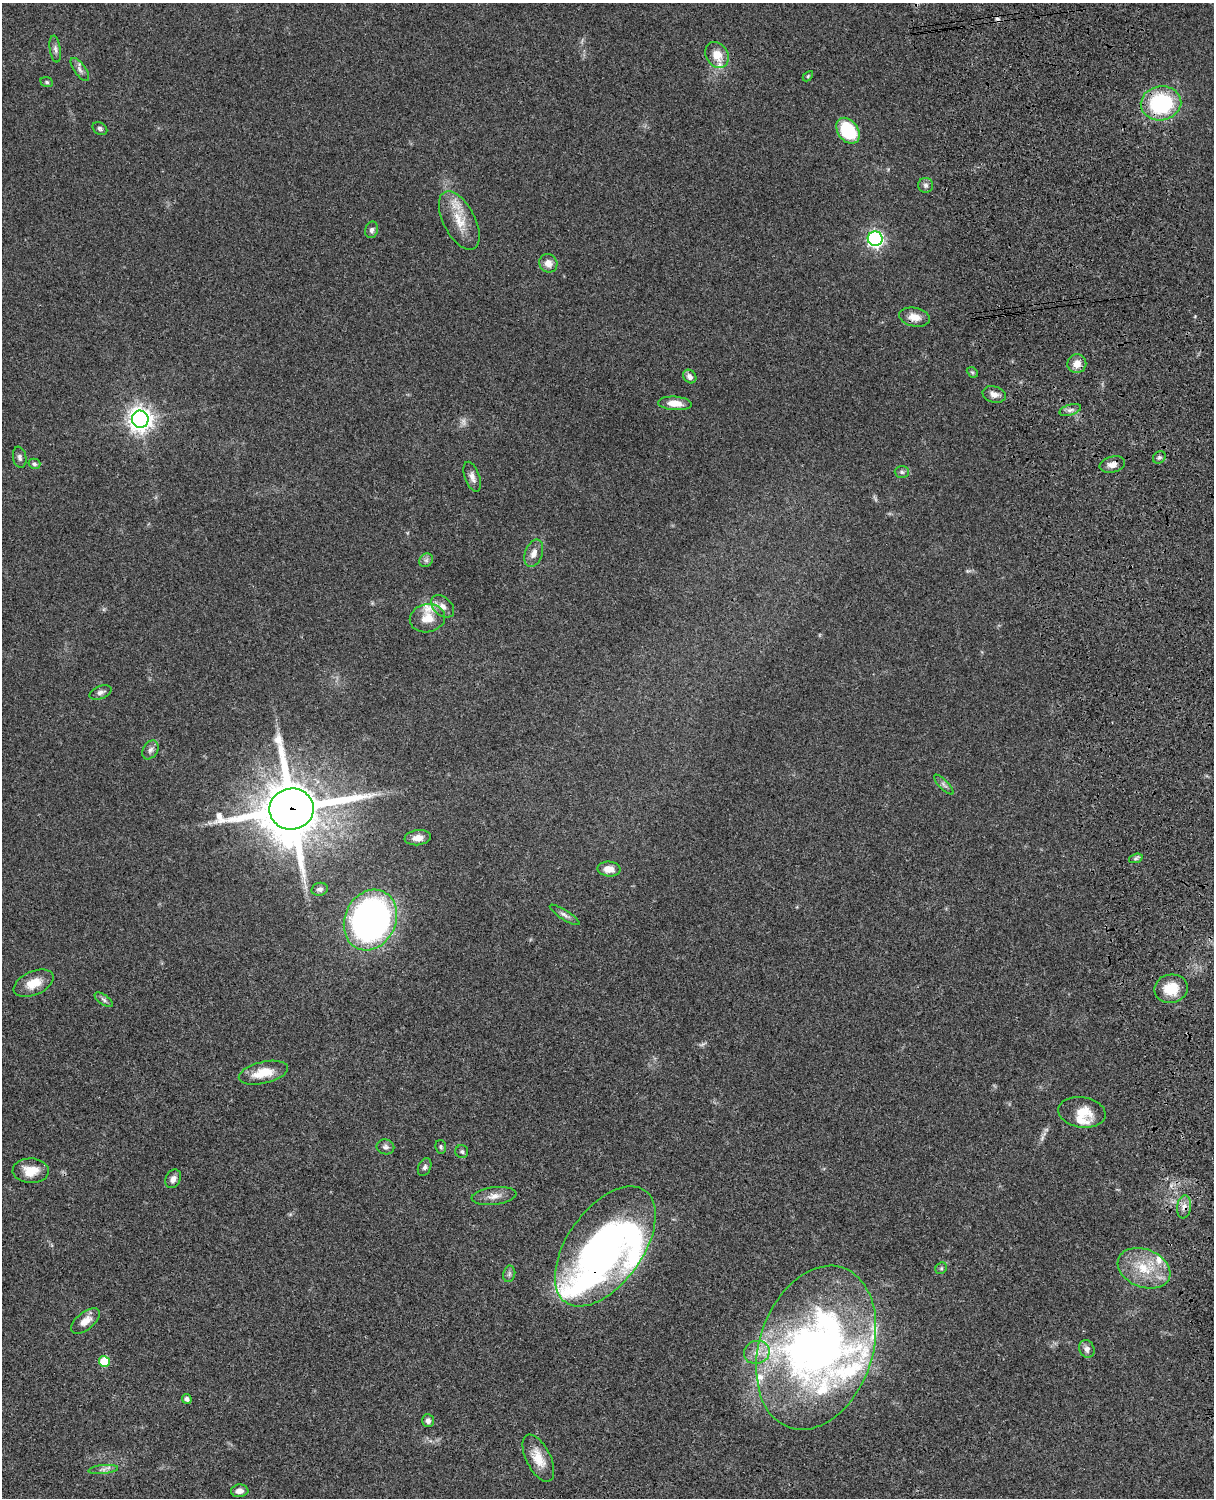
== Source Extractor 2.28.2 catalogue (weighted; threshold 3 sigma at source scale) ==
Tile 6 of 4 x 3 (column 2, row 2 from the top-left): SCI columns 1332-2543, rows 1773-3268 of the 5087 x 4928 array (HDU 1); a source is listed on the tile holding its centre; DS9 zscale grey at full resolution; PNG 1216 x 1500 px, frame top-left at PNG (2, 3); each listed source drawn as its Kron ellipse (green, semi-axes under 4 px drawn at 4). Shown black and unused: <1% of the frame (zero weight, under 3 of 4 exposures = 6% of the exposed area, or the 3 px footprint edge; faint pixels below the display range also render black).
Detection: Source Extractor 2.28.2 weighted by HDU 2 'WHT'; one run over the whole footprint, this tile lists its part. Background 0.0799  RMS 0.0058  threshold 0.0263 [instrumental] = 3 sigma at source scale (4.5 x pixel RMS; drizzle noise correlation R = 1.50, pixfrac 1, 0.05/0.05 arcsec/px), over >= 5 px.
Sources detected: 85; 2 too faint to see at this stretch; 2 inside a brighter object's white glare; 1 cosmic-ray / hot-pixel residue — neither listed nor drawn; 12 inside a brighter listed object's ellipse — not listed separately; the other 68 listed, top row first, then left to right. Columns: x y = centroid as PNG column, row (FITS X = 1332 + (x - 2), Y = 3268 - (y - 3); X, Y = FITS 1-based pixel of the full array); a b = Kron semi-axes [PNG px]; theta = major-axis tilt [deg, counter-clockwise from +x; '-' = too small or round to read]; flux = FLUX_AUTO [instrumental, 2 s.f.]
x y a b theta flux
55 49 13 5 -82 2.1
717 55 14 11 -55 7.7
80 69 13 6 -54 2.5
808 76 6 3 46 0.66
47 82 6 5 - 0.97
1161 103 20 17 9 53
100 128 8 6 -33 1.2
848 131 14 10 -54 30
926 185 7 7 - 1.8
459 220 32 16 -62 15
372 230 8 6 76 1.7
875 239 7 7 - 160
548 263 9 9 - 4.4
914 317 15 9 -11 6.2
1077 364 9 9 - 5.4
972 372 6 4 -43 0.81
690 377 7 6 - 2.6
994 395 12 8 -17 3.5
675 403 17 6 -4 6.9
1070 410 11 5 18 2.1
140 419 8 8 - 480
20 457 10 6 -80 1.9
1159 457 7 5 42 1.3
34 464 6 5 - 1.2
1112 464 13 8 15 3.8
902 472 7 6 - 1.4
472 477 16 7 -71 3.4
534 553 14 8 69 4.4
426 560 7 6 - 1.6
443 606 13 9 -43 4.1
427 618 18 14 12 9.1
100 692 11 6 21 2.3
150 750 10 7 57 2.4
944 785 13 4 -46 1.8
291 809 22 20 10 3900
418 838 13 7 7 5
1136 858 7 4 19 1.2
609 869 11 7 -5 5.2
320 889 8 6 15 1.8
565 915 17 5 -33 2.3
370 920 31 25 65 240
34 983 21 11 24 9.2
1171 989 17 14 11 14
104 1000 11 5 -35 1.5
263 1073 25 11 13 13
1082 1112 24 15 -9 11
385 1147 9 7 -11 2
441 1147 7 5 -80 1
462 1152 6 6 - 1.2
425 1167 9 6 64 1.8
31 1171 18 12 -2 9.8
173 1179 10 7 61 2.8
494 1196 22 8 7 5.2
1184 1207 11 7 82 3.2
605 1246 68 37 54 160
941 1268 6 5 - 0.96
1144 1268 27 19 -22 20
509 1274 8 6 78 1.5
85 1321 17 8 39 5.4
816 1348 84 56 72 230
1087 1349 9 7 -69 2.4
757 1352 13 11 21 6.2
104 1361 5 5 - 18
187 1399 5 4 - 2.1
428 1421 6 6 - 2
538 1458 25 12 -63 10
103 1469 15 4 6 2.3
240 1491 8 6 5 3.3
Overlapping masked pixels (flux is a lower limit): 4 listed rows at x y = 1161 103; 291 809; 1184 1207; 605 1246